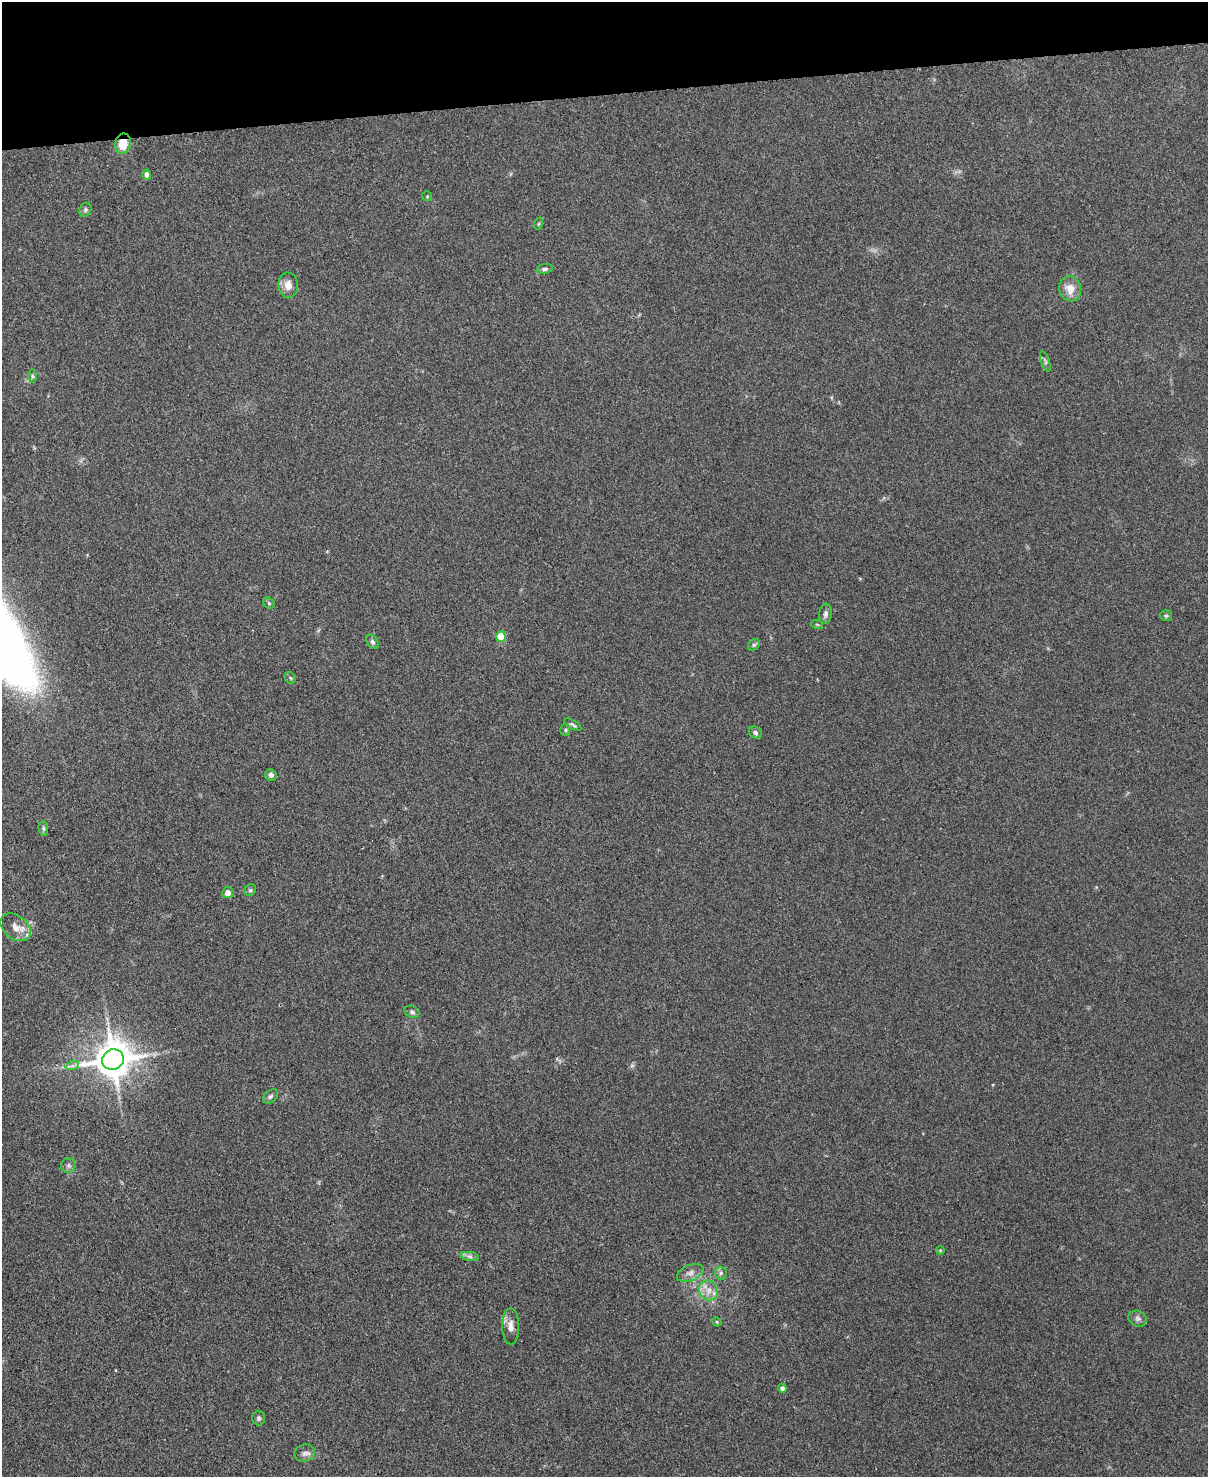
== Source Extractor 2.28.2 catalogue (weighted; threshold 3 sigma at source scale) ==
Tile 3 of 4 x 3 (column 3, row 1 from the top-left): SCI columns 2419-3624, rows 3087-4561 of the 4836 x 4812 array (HDU 1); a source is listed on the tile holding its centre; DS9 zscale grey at full resolution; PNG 1210 x 1479 px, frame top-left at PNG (2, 2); each listed source drawn as its Kron ellipse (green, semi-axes under 4 px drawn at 4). Shown black and unused: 6% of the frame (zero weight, under 3 of 4 exposures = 1% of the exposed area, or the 3 px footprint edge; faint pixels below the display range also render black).
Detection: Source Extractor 2.28.2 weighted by HDU 2 'WHT'; one run over the whole footprint, this tile lists its part. Background 0.349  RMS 0.01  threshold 0.045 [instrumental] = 3 sigma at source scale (4.5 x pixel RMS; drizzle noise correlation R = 1.50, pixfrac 1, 0.05/0.05 arcsec/px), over >= 5 px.
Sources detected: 43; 1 too faint to see at this stretch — neither listed nor drawn; the other 42 listed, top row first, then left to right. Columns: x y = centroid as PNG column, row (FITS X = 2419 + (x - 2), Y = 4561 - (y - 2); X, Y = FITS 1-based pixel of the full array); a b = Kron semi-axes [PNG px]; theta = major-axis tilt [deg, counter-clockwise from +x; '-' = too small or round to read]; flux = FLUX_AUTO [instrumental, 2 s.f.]
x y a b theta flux
123 143 10 8 78 19
147 175 5 4 - 6.2
427 196 5 5 - 1.1
85 210 7 5 61 2.1
538 224 6 4 71 1.1
545 269 8 5 8 2.5
288 285 12 10 -84 8.8
1070 289 12 11 - 12
1045 361 11 4 -70 2
32 376 6 4 -89 1.6
269 603 6 5 - 1.5
825 614 10 6 83 3.2
1166 616 6 5 - 1.6
817 624 6 3 -20 1.1
501 636 5 5 - 28
373 642 7 5 -58 2.5
754 645 6 5 - 1.8
290 678 6 5 - 1.6
573 725 10 4 -31 1.8
565 730 5 5 - 1.5
755 733 7 5 -33 2.6
271 775 6 6 - 3.1
43 828 7 5 -84 1.9
250 890 6 5 - 1.8
228 893 5 5 - 6.3
15 927 17 11 -36 11
412 1012 8 5 -29 2.3
113 1060 11 10 - 2800
72 1066 7 4 19 2.4
270 1096 8 6 40 2.6
68 1165 7 7 - 2.6
940 1250 4 3 - 0.85
470 1256 9 4 -9 2.9
690 1273 14 8 22 5.8
721 1273 6 6 - 2.3
709 1290 10 9 - 8.5
1138 1319 9 7 -24 3.5
717 1322 5 4 - 0.92
511 1326 18 8 -89 7.7
782 1388 4 4 - 3.2
259 1418 7 6 - 2.4
305 1453 10 8 20 4.3
Overlapping masked pixels (flux is a lower limit): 1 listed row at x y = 123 143